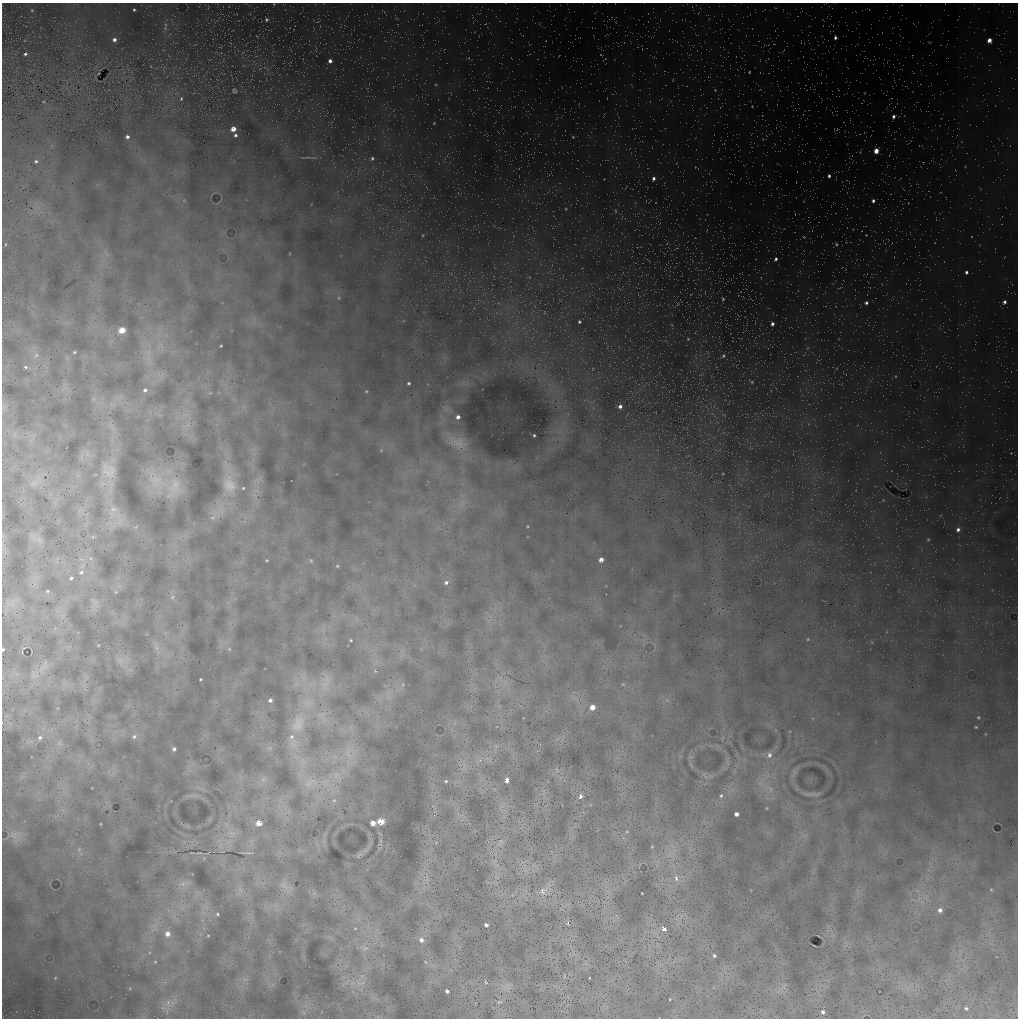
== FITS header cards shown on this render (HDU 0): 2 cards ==
NAXIS1  =                 1016 / length of data axis 1
NAXIS2  =                 1016 / length of data axis 2

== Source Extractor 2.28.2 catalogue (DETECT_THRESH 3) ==
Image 1016 x 1016 px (HDU 0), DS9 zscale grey, 1 PNG px = 1 image px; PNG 1020 x 1020 px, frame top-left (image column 1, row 1016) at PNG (2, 3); no overlay
Background 513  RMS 32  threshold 95.3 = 3 sigma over >= 5 px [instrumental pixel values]
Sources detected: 231; all 231 listed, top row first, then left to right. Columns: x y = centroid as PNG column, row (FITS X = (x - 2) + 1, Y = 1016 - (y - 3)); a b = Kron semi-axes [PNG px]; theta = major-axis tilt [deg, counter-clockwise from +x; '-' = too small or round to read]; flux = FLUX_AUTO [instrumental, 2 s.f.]
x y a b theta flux
274 4 5 5 - 2900
32 10 5 5 - 3400
134 10 3 3 - 3500
384 11 8 2 -36 2000
698 13 5 3 - 1500
266 19 7 6 - 6600
318 22 5 2 - 1800
485 24 4 2 - 1600
165 25 7 5 -61 5700
165 28 7 6 - 6800
257 36 4 2 - 1500
835 38 4 3 - 7100
25 40 5 3 - 2000
114 40 5 5 - 9500
989 40 4 4 - 24000
929 42 4 3 - 1800
25 54 6 5 - 7000
330 61 4 4 - 10000
749 72 3 3 - 2600
98 73 3 2 - 1900
673 80 5 3 - 1700
436 85 4 4 - 2300
715 90 5 5 - 2800
234 91 8 7 - 5000
864 93 3 2 - 1300
181 99 6 4 86 4200
44 102 6 6 - 3900
752 106 2 2 - 1800
894 116 4 3 - 7100
434 123 3 3 - 2000
233 129 5 4 - 26000
837 129 5 3 - 2100
235 135 4 4 - 6100
127 137 5 5 - 8500
573 137 4 4 - 2800
763 139 4 3 - 1500
876 151 4 4 - 34000
308 157 22 5 6 11000
372 158 5 4 - 4900
36 161 3 3 - 3500
965 166 3 2 - 1400
695 167 4 4 - 1800
829 176 4 3 - 6200
653 178 6 4 79 8600
604 179 2 2 - 1300
626 187 8 2 59 1800
873 201 4 4 - 6900
566 209 4 3 - 2300
615 211 9 5 88 5900
853 229 2 2 - 1200
423 235 5 4 - 2600
866 235 2 2 - 1500
804 237 5 4 - 2000
5 244 4 3 - 1900
836 244 5 4 - 3600
776 259 5 4 - 6400
966 272 4 3 - 6300
761 278 4 3 - 1500
839 288 5 2 - 1800
691 294 4 2 - 1300
338 298 6 6 - 4700
723 299 5 4 - 3800
1004 302 5 4 - 7500
866 303 4 4 - 6200
678 304 6 5 - 3400
579 322 3 3 - 4300
772 324 5 4 - 8400
671 325 6 3 -46 2300
122 330 5 4 - 55000
688 339 5 4 - 2600
160 346 14 12 -31 31000
221 346 3 3 - 2500
807 348 5 3 - 2700
74 352 3 3 - 2600
36 355 8 7 - 8400
723 356 7 5 30 6000
149 359 25 9 -82 42000
25 367 5 4 - 4200
896 376 4 3 - 2200
751 382 8 4 -26 4000
409 383 3 3 - 4100
465 383 22 11 -9 32000
145 390 6 6 - 7000
366 391 3 2 - 2000
210 393 6 3 18 2300
620 406 5 5 - 11000
4 407 12 7 84 9500
446 408 12 10 -48 17000
724 415 6 3 -19 2300
458 417 6 5 - 12000
187 424 8 5 90 7200
560 432 13 5 -24 13000
534 435 3 3 - 3600
458 442 30 17 -25 52000
381 450 4 4 - 2200
1011 453 2 2 - 1300
87 454 16 10 -63 20000
108 474 38 20 88 69000
723 474 2 2 - 1700
156 481 25 19 -21 59000
34 483 14 6 16 12000
229 483 39 18 -87 76000
174 488 34 18 67 49000
243 488 5 4 - 3300
883 500 5 4 - 2400
113 511 23 13 77 38000
219 511 31 15 45 48000
527 526 3 3 - 2100
958 529 5 5 - 8800
928 539 5 4 - 3100
39 540 14 11 -36 18000
4 549 7 6 - 5300
91 558 6 4 89 3100
267 560 3 3 - 2300
601 560 4 4 - 18000
311 561 6 5 - 4000
337 566 4 3 - 2700
81 572 7 6 - 6100
71 578 4 3 - 4200
446 582 6 5 - 7100
47 591 5 4 - 2800
116 592 4 4 - 2100
606 594 2 2 - 1100
172 597 8 7 - 7800
12 604 14 11 -25 20000
808 639 5 5 - 3300
351 640 4 3 - 2900
98 645 3 2 - 1700
157 647 12 8 -70 14000
3 649 3 3 - 3100
229 649 6 6 - 4500
120 661 14 10 -52 18000
42 668 12 8 66 16000
375 671 6 4 -45 3600
304 678 20 9 -86 33000
200 679 3 3 - 2400
325 682 33 16 78 65000
623 684 6 6 - 3800
403 685 7 5 24 5300
270 700 4 4 - 7300
667 700 7 4 0 4400
308 703 21 16 -11 58000
592 707 4 4 - 34000
322 716 26 14 -58 55000
978 717 4 4 - 2900
298 723 34 20 69 85000
976 727 3 3 - 2600
985 734 4 2 - 1500
134 736 8 7 - 8900
40 737 6 5 - 6000
293 741 32 12 -76 50000
59 743 12 6 82 9400
496 746 8 6 -84 7400
270 748 9 6 27 7100
174 749 4 4 - 6300
349 752 28 15 -82 58000
769 755 9 7 75 11000
487 758 7 5 -1 6500
480 760 6 6 - 7100
727 761 10 4 -85 6300
463 767 13 5 70 10000
557 770 6 4 -70 3000
336 775 13 11 -60 24000
705 776 13 4 -46 6900
263 779 7 7 - 8300
507 780 4 4 - 15000
446 781 3 3 - 2900
310 783 23 16 10 51000
771 789 7 4 -87 4500
807 794 12 2 0 5100
580 796 4 3 - 7100
721 796 6 5 - 4800
334 800 7 5 62 5400
767 808 3 2 - 1400
736 814 4 4 - 11000
381 821 5 4 - 69000
259 823 5 4 - 39000
373 823 4 4 - 28000
100 824 3 2 - 1500
627 832 5 3 - 1900
232 834 15 12 -23 29000
15 836 20 17 -46 32000
380 842 11 4 73 4100
500 842 15 7 62 14000
221 844 15 7 89 19000
652 847 3 2 - 1800
79 849 6 5 - 4300
199 853 10 2 5 3500
247 853 12 2 -1 5600
359 855 12 5 39 6000
204 858 5 5 - 3400
676 878 9 6 -84 8900
427 879 8 4 89 5800
184 883 20 8 10 14000
285 886 22 9 -44 16000
239 890 17 11 80 24000
991 890 5 5 - 3300
543 891 12 10 24 16000
314 893 5 5 - 4300
642 893 3 2 - 1400
512 895 5 3 - 1300
940 910 5 5 - 9800
217 914 5 4 - 3900
568 923 5 3 - 2400
486 925 4 3 - 8000
355 928 5 4 - 2700
664 929 5 4 - 11000
167 934 7 6 - 19000
208 936 3 3 - 2000
421 940 7 6 - 13000
364 948 13 9 -14 15000
714 956 3 3 - 3500
155 962 6 4 66 2800
426 962 7 5 -29 4600
362 976 6 5 - 5200
564 976 5 3 - 1800
55 978 5 5 - 3300
589 978 3 2 - 1400
245 979 11 5 -11 7300
486 982 4 2 - 2100
359 983 8 5 -29 8600
272 985 7 4 70 5000
784 987 9 4 -90 5300
130 988 4 4 - 2200
447 991 4 3 - 8000
670 999 3 2 - 1800
499 1002 6 3 16 3000
168 1003 15 12 76 21000
966 1008 4 3 - 4100
823 1012 4 3 - 5000
303 1013 9 7 -71 10000
At the frame edge (FLAGS 8, measured only in part): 3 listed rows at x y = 274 4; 4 407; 3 649